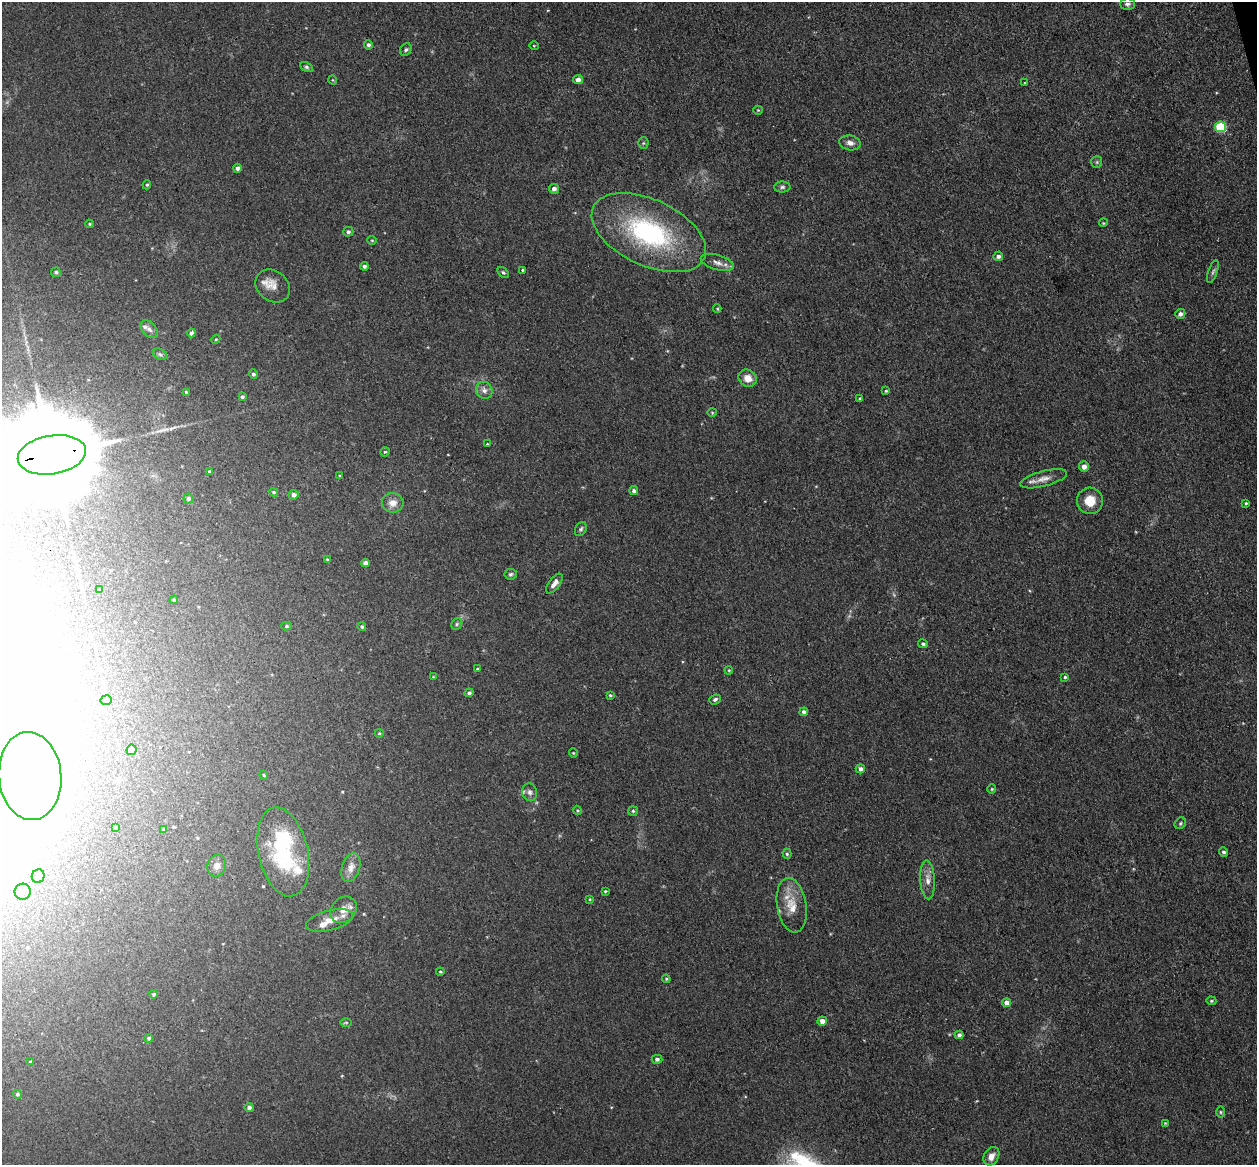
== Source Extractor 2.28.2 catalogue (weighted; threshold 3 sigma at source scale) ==
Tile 10 of 4 x 4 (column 2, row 3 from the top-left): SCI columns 1314-2568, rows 1318-2480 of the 5135 x 5078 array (HDU 1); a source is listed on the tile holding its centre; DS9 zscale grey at full resolution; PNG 1259 x 1167 px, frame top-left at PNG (2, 2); each listed source drawn as its Kron ellipse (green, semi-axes under 4 px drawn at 4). Shown black and unused: <1% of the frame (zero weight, under 3 of 4 exposures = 6% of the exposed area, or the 3 px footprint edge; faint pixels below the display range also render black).
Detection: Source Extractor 2.28.2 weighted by HDU 2 'WHT'; one run over the whole footprint, this tile lists its part. Background 0.0396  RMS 0.0045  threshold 0.0201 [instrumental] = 3 sigma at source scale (4.5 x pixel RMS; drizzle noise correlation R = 1.50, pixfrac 1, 0.05/0.05 arcsec/px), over >= 5 px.
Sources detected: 131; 1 too faint to see at this stretch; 5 inside a brighter object's white glare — neither listed nor drawn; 5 inside a brighter listed object's ellipse — not listed separately; the other 120 listed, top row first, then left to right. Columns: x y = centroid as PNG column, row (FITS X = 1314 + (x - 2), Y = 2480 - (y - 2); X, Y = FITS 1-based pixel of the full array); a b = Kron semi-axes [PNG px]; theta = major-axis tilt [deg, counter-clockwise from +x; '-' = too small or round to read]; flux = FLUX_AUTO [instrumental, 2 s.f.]
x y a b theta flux
1127 4 7 6 - 1.2
368 45 5 4 - 1.2
534 46 5 3 - 0.34
406 50 7 5 57 1
306 67 7 4 -28 0.85
578 79 5 4 - 2.6
333 80 4 3 - 0.32
1025 83 3 2 - 0.32
758 110 5 4 - 0.46
1221 127 5 5 - 32
643 143 5 5 - 0.58
850 143 11 7 -10 2.4
1097 162 6 5 - 0.75
237 168 4 4 - 1.3
147 185 5 4 - 0.51
782 187 8 5 1 1.1
554 189 5 5 - 1.7
1103 223 4 3 - 0.43
89 224 4 3 - 0.52
348 232 5 5 - 0.95
649 233 61 33 -25 68
372 240 4 4 - 0.44
998 256 5 4 - 1.4
717 262 17 7 -17 3.1
364 266 4 4 - 1.1
523 270 3 3 - 0.79
56 272 5 5 - 0.82
1213 272 12 4 71 1.1
503 273 6 4 -46 0.78
273 286 18 15 -38 4.9
717 308 4 3 - 0.39
1180 314 5 5 - 1.5
149 329 10 7 -49 1.8
191 333 4 4 - 1.4
216 339 4 3 - 0.49
160 354 7 5 -30 1
253 374 5 4 - 1.1
748 378 9 8 - 4.5
484 390 9 8 - 2.2
886 391 4 3 - 0.48
186 392 4 4 - 0.6
242 397 4 3 - 0.89
860 399 3 3 - 0.56
712 412 5 3 - 0.41
487 444 2 2 - 0.37
385 452 5 4 - 0.58
52 455 34 19 9 17000
1084 467 5 5 - 2.8
209 472 4 3 - 0.4
340 476 4 2 - 0.38
1044 479 24 7 14 4.4
634 491 4 4 - 1.3
274 492 4 3 - 0.59
294 495 5 5 - 1.8
188 498 5 5 - 0.98
1090 501 13 13 - 7.9
393 503 11 9 3 3.7
1246 503 3 3 - 0.48
581 529 7 5 61 0.95
327 559 3 3 - 0.46
365 563 4 4 - 2.4
511 574 6 5 - 0.86
554 584 12 5 51 2.7
99 590 4 4 - 1.2
174 600 4 4 - 0.49
457 624 6 5 - 0.74
287 626 5 4 - 0.64
362 627 4 3 - 0.74
923 644 5 4 - 0.91
478 669 3 3 - 0.76
729 670 4 3 - 0.43
433 677 4 2 - 0.37
1065 677 3 3 - 0.55
469 693 4 4 - 1.2
610 695 4 3 - 0.58
715 699 6 5 - 1
106 700 5 5 - 3.8
804 712 4 4 - 1.5
379 733 4 4 - 0.48
131 750 5 5 - 2.9
573 753 4 4 - 0.48
860 769 4 4 - 1.7
264 775 4 3 - 0.51
30 776 44 31 -85 95
992 789 4 4 - 0.5
530 792 9 7 -74 1.7
577 810 5 3 - 0.51
633 811 5 4 - 0.62
1180 823 6 5 - 0.74
115 827 3 3 - 0.48
164 830 4 3 - 0.77
283 852 45 25 -77 39
1224 852 5 4 - 1
787 854 5 4 - 0.74
217 866 11 9 72 2.5
351 867 15 9 71 3.6
38 876 7 6 - 2.2
928 880 19 7 -87 3.6
605 891 3 3 - 0.49
23 892 8 8 - 2.8
590 899 4 3 - 0.44
792 905 27 14 -81 9.7
344 910 14 12 47 4.9
329 920 24 10 14 6.1
440 972 4 4 - 0.53
666 979 4 4 - 0.48
154 994 4 4 - 0.76
1211 1001 5 4 - 0.58
1007 1003 4 4 - 3.6
822 1021 4 4 - 3
346 1022 6 4 0 0.53
959 1035 4 4 - 1.5
149 1038 4 4 - 1
657 1059 5 4 - 1.2
31 1062 4 3 - 0.84
17 1094 4 4 - 0.84
249 1107 4 4 - 1.5
1221 1112 5 3 - 0.53
1165 1123 4 3 - 0.34
991 1156 10 7 57 3
Overlapping masked pixels (flux is a lower limit): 1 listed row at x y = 52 455
Isophote crosses this tile's border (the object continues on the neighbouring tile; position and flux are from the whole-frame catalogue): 2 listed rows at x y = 52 455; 30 776